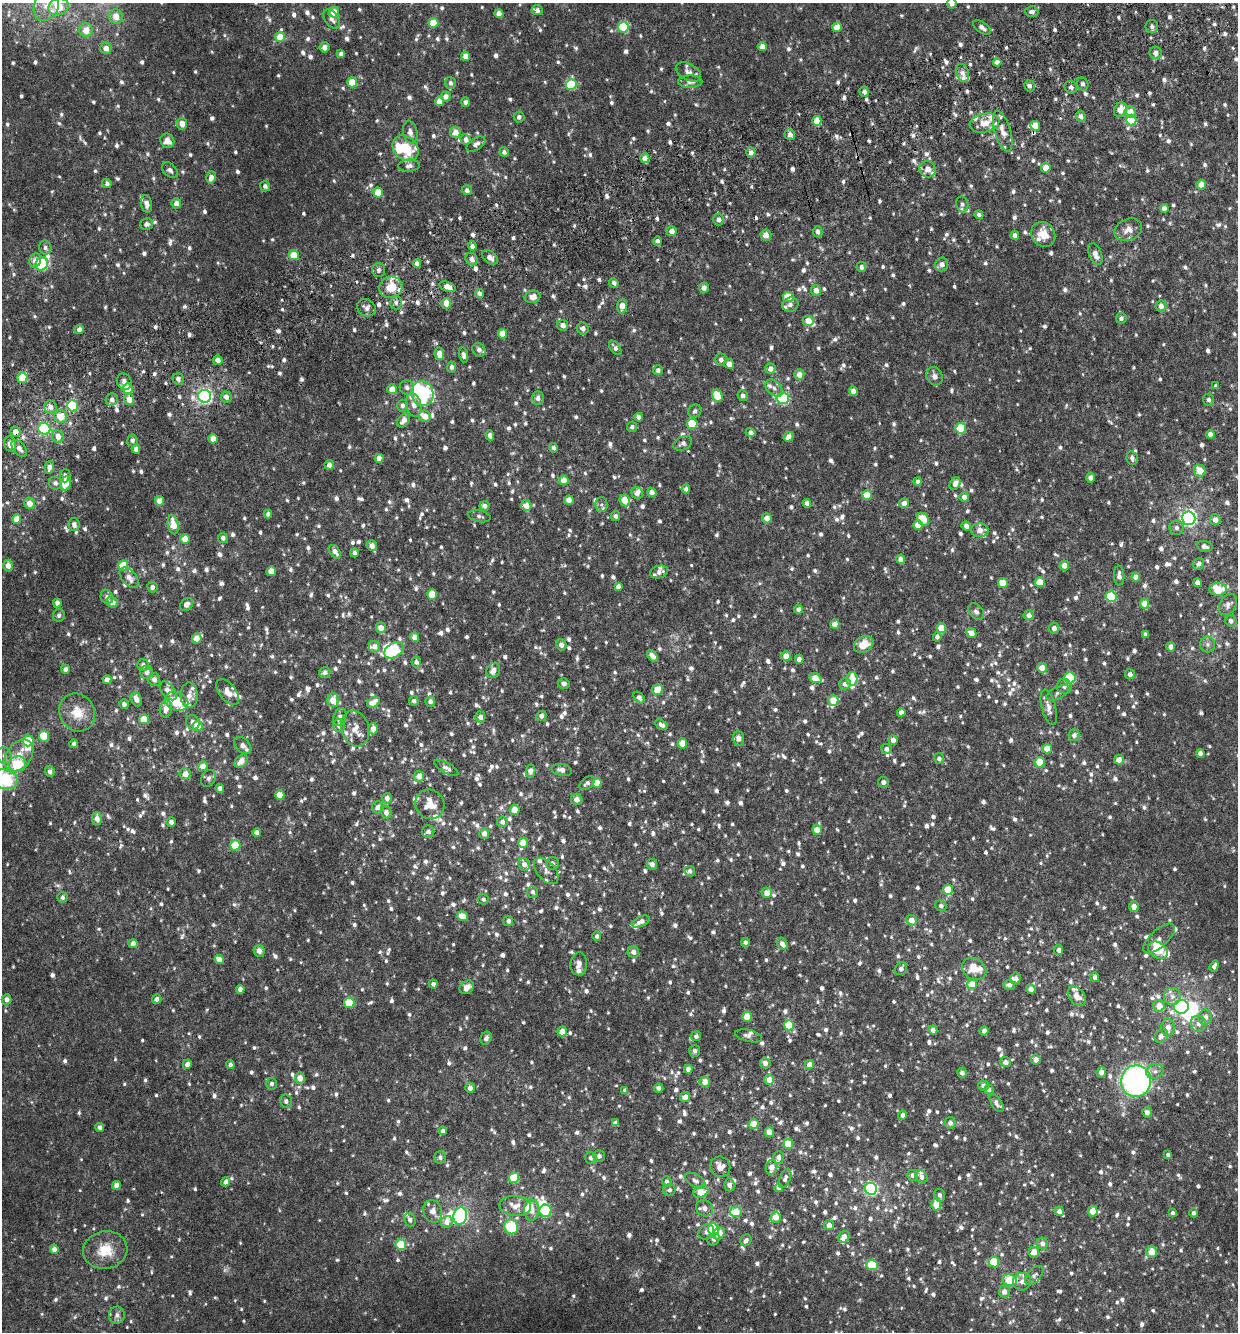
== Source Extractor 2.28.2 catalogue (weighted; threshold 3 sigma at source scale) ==
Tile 10 of 4 x 4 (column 2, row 3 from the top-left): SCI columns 1373-2608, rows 1389-2718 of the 5268 x 5434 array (HDU 1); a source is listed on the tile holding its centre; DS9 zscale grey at full resolution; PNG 1240 x 1334 px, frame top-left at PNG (2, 3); each listed source drawn as its Kron ellipse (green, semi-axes under 4 px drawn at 4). Shown black and unused: <1% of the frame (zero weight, under 3 of 6 exposures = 5% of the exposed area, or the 3 px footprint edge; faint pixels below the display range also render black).
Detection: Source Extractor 2.28.2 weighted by HDU 2 'WHT'; one run over the whole footprint, this tile lists its part. Background 0.00508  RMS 0.0024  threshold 0.00995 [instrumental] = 3 sigma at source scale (4.09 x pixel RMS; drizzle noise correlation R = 1.36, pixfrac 0.8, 0.0396/0.0396 arcsec/px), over >= 5 px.
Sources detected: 1824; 2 too faint to see at this stretch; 8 inside a brighter object's white glare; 3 cosmic-ray / hot-pixel residue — neither listed nor drawn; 67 inside a brighter listed object's ellipse — not listed separately; of the other 1744, all 500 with FLUX_AUTO >= 0.706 (the completeness limit of this list) listed and drawn (1244 fainter detections not listed), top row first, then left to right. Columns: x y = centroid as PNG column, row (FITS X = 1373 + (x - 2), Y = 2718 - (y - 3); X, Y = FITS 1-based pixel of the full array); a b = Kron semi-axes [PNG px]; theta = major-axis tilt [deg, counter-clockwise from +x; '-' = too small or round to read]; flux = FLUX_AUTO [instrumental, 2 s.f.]
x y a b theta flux
952 3 5 5 - 0.9
46 5 16 12 68 3.5
58 7 10 8 22 5.8
537 10 5 5 - 0.99
334 12 5 5 - 3.8
1032 12 6 5 - 0.94
499 14 4 4 - 1.7
116 16 7 7 - 2.5
332 19 11 6 -55 1.2
433 23 5 5 - 6.5
1152 26 6 6 - 0.73
623 27 5 5 - 13
837 27 5 5 - 3
982 28 10 5 -36 1
86 30 7 6 - 3.2
280 37 5 5 - 4.9
324 47 5 5 - 1.3
762 47 4 4 - 1.9
106 48 6 5 - 1.5
1156 53 6 6 - 1.2
341 54 4 4 - 0.96
465 56 4 4 - 1.9
997 62 4 4 - 1.6
688 72 13 8 -28 1.2
963 73 9 6 -70 1.2
352 82 5 5 - 6.4
690 82 12 6 0 1.1
450 83 6 5 - 0.8
1083 84 7 5 -64 0.73
571 85 5 5 - 13
1029 86 6 5 - 0.76
1071 87 6 6 - 0.79
864 92 5 5 - 0.99
446 96 5 5 - 1.4
439 101 5 4 - 2.2
465 102 5 4 - 0.9
1120 110 7 6 - 2.3
1130 112 6 6 - 2.4
1081 116 6 4 -66 0.83
519 117 5 5 - 0.73
1131 120 5 5 - 9.7
817 121 5 4 - 5.1
985 123 15 9 12 2.7
182 124 6 5 - 2.3
1035 126 5 5 - 3.7
1003 131 21 8 -73 2.5
410 132 11 7 -79 1.3
455 132 5 5 - 2
790 134 5 5 - 1.2
466 140 5 5 - 0.98
167 141 7 6 - 1.9
476 144 10 6 32 1
405 148 14 11 -44 9.6
504 152 5 4 - 0.76
751 152 5 4 - 1.3
645 158 5 4 - 2.9
409 166 11 6 4 0.84
1046 168 5 4 - 3.1
928 169 8 7 - 1.7
170 170 10 6 -44 0.81
211 177 6 5 - 1.2
107 183 5 4 - 0.71
1201 185 5 4 - 2
265 186 5 5 - 0.81
467 190 5 5 - 0.84
378 192 5 5 - 4.4
176 203 5 4 - 1.4
146 204 9 5 -79 1.1
962 204 8 6 -82 0.74
1164 208 4 4 - 1.2
979 215 4 4 - 0.84
719 220 6 5 - 1.1
147 224 6 6 - 0.86
1128 230 14 10 24 2
672 231 5 5 - 1.4
818 232 5 4 - 0.92
1043 234 13 11 -51 3.5
766 235 6 5 - 1.8
1015 235 4 4 - 0.88
657 241 4 4 - 0.71
472 246 5 4 - 1
45 247 7 6 - 0.71
1095 254 11 6 -68 1.6
294 255 5 5 - 5.7
490 257 9 6 -40 1.3
472 259 7 5 -53 1.1
35 260 7 6 - 1.7
417 263 4 4 - 1.5
42 264 7 6 - 24
942 264 7 6 - 1.4
861 267 5 5 - 0.82
378 270 7 6 - 0.83
614 283 5 4 - 0.71
391 287 12 10 23 4.6
447 287 8 4 -20 2
704 288 5 5 - 1.2
816 290 5 5 - 1.7
479 293 5 4 - 0.97
533 297 8 6 16 1.7
788 297 5 5 - 5.5
396 303 7 6 - 0.73
446 303 5 5 - 2.1
790 305 8 7 - 0.91
622 306 7 5 85 2
1161 306 5 5 - 1.3
366 308 9 8 - 1.1
1121 318 5 5 - 0.76
808 321 6 5 - 2.5
563 325 5 5 - 1.3
583 328 6 6 - 0.92
79 329 5 4 - 1.6
503 334 5 4 - 4.2
615 348 8 5 -54 0.81
479 350 7 6 - 1.1
439 354 6 4 -83 2.2
464 355 8 4 -80 0.84
721 359 6 5 - 1
218 360 5 4 - 1.3
729 364 5 4 - 1.7
451 367 5 4 - 0.84
770 369 5 5 - 1.5
658 370 5 4 - 0.79
799 375 5 5 - 1.7
934 376 9 8 - 1.1
22 378 5 5 - 12
178 379 6 5 - 0.89
124 382 8 7 - 1.4
1216 386 4 4 - 0.77
407 387 7 7 - 0.87
774 388 10 6 -44 0.99
127 389 5 5 - 6.3
392 389 5 4 - 3.2
853 391 5 4 - 1.5
422 394 13 11 -78 25
205 396 6 6 - 55
717 396 6 5 - 4.9
743 396 5 5 - 0.96
226 397 5 5 - 1.2
538 398 7 6 - 0.89
783 398 6 5 - 18
112 399 6 6 - 0.85
129 399 6 5 - 2.2
1208 400 6 5 - 0.76
414 405 12 7 -77 1.4
72 406 5 5 - 13
402 406 6 5 - 0.84
50 407 6 6 - 1.2
695 411 7 6 - 0.71
60 416 6 6 - 3.5
425 416 6 5 - 2.2
639 417 4 4 - 0.83
404 420 8 5 53 1.4
692 424 5 5 - 7.1
632 427 5 5 - 0.73
961 428 5 5 - 11
44 429 6 6 - 12
15 432 5 5 - 1.8
751 432 5 4 - 0.87
1210 434 4 4 - 1.3
490 435 5 4 - 1.1
58 436 6 6 - 2
789 437 5 4 - 1.6
213 439 4 4 - 2.2
132 440 6 5 - 0.78
683 443 10 6 26 0.87
10 444 8 6 -76 1.6
19 448 10 6 -49 1.3
553 448 4 4 - 0.73
136 449 4 4 - 1.1
379 458 4 4 - 1.7
1132 458 7 5 -76 0.91
329 465 5 4 - 1.1
49 467 6 4 76 1.1
1200 471 6 5 - 3.6
65 476 6 5 - 0.73
1091 477 5 4 - 1.2
564 480 5 4 - 2.7
918 481 4 4 - 0.82
55 483 6 6 - 0.82
65 483 7 5 75 3.3
955 484 7 5 60 1.5
686 489 4 4 - 0.77
652 492 5 4 - 1.4
637 493 6 5 - 1.1
867 495 5 5 - 5.1
964 497 5 5 - 1.1
569 500 4 4 - 2.4
625 500 6 5 - 3.9
160 501 5 4 - 2.6
30 503 6 5 - 2
807 503 4 4 - 0.93
904 503 5 4 - 1.6
601 505 7 6 - 0.74
485 506 5 4 - 0.91
526 506 5 5 - 2.3
268 514 4 4 - 0.84
479 516 11 5 -13 0.71
616 516 5 4 - 0.77
767 518 5 5 - 1.7
1189 518 6 6 - 70
17 519 5 4 - 2.8
923 519 7 5 -48 5.7
1215 520 5 5 - 1.5
74 525 6 5 - 1.2
173 525 10 5 -79 3.7
918 525 5 5 - 2.9
966 526 5 4 - 1
1177 528 7 7 - 0.74
980 530 9 7 -1 1.6
223 538 5 4 - 0.88
185 539 5 4 - 3
372 546 5 5 - 1.7
1205 546 8 5 -17 0.84
335 552 7 4 -56 1.2
354 553 4 4 - 0.77
900 559 5 4 - 1.3
1199 564 6 5 - 0.84
8 566 6 4 88 1.6
123 566 5 5 - 5.5
1064 566 5 5 - 1.5
271 571 5 4 - 3.3
659 572 9 6 16 1
1119 576 10 5 -89 1.1
1136 577 4 4 - 2.2
129 578 12 7 -49 1.7
1040 582 5 5 - 3.3
1003 583 5 5 - 4.7
1198 583 4 4 - 1.5
618 586 4 4 - 0.87
152 587 5 5 - 0.89
1218 589 9 6 4 6.7
432 594 5 5 - 5.3
107 597 7 6 - 1
1111 597 5 5 - 13
112 602 6 5 - 1.4
57 603 4 4 - 0.88
1144 604 5 4 - 2.7
186 605 7 5 42 1.3
1228 605 11 8 58 1.1
799 609 4 4 - 1
976 612 9 6 -50 0.81
59 615 6 6 - 0.76
1029 615 5 5 - 1.1
1231 621 6 5 - 0.95
835 624 5 4 - 2.3
381 628 5 5 - 1.8
941 628 5 4 - 3.5
1054 628 5 5 - 1.1
971 633 5 4 - 1.5
1146 634 4 4 - 0.82
415 637 4 4 - 1.9
937 637 5 4 - 0.85
197 639 5 4 - 2
864 644 10 8 29 3.1
1207 644 8 7 - 0.76
561 645 5 5 - 1.1
375 647 5 5 - 1.4
1171 647 4 4 - 1.8
394 650 11 7 32 12
652 656 7 4 -52 1.6
786 656 5 5 - 1.9
799 659 4 4 - 1
416 662 5 5 - 0.77
143 665 6 5 - 0.81
1042 668 5 4 - 2.4
65 669 4 4 - 0.97
493 670 8 6 62 1.5
147 672 6 6 - 1.1
325 672 5 5 - 0.89
1130 674 5 5 - 1
815 678 6 4 -21 3.7
1070 678 5 5 - 15
107 679 4 4 - 1.1
154 679 6 6 - 1.1
852 679 7 6 - 3.2
564 684 6 5 - 0.9
845 684 6 5 - 1.3
1064 686 7 7 - 0.84
657 690 5 5 - 3.8
168 691 11 6 -49 1.5
228 692 15 8 -52 2.3
1058 693 12 6 26 0.74
189 695 12 8 -89 1.9
639 697 6 4 -48 0.93
136 699 7 5 -69 1.5
333 700 7 5 -90 3.4
833 700 5 5 - 3.3
177 701 12 9 -23 6.3
414 701 5 5 - 0.74
373 702 7 5 31 2.5
430 702 5 4 - 0.81
124 704 4 4 - 0.81
1049 707 18 7 -75 1.4
166 709 9 6 79 1.9
77 712 19 17 -59 4.1
901 712 4 4 - 1.4
541 716 5 5 - 0.91
340 717 9 6 68 1
480 717 5 5 - 1.3
144 719 5 5 - 4
193 722 7 6 - 1
339 725 6 6 - 1.3
662 725 7 4 -32 0.99
197 726 5 5 - 4.4
355 729 18 13 -74 2.9
373 729 5 5 - 1.6
1074 735 6 5 - 0.9
44 736 5 5 - 7.7
738 738 7 5 -88 1.3
893 740 5 4 - 1.4
28 741 5 5 - 6.8
682 743 5 4 - 3.6
74 744 4 4 - 0.73
243 746 10 6 -44 1.1
886 749 5 5 - 0.93
1047 749 4 4 - 3.8
1200 753 4 4 - 1.2
19 755 17 12 54 4.1
4 756 8 7 - 0.9
939 759 5 5 - 0.74
1119 760 5 5 - 1.7
241 761 7 5 46 2
1040 762 5 5 - 4.5
17 764 8 8 - 7.1
203 766 5 5 - 1.7
446 768 13 5 -29 0.85
562 770 10 6 -11 1.2
50 771 6 5 - 0.85
531 771 6 5 - 1.9
185 774 6 5 - 2.1
419 776 5 5 - 1.9
208 778 9 6 59 0.84
5 779 13 9 -13 16
883 782 5 5 - 0.95
587 783 9 5 40 0.88
597 783 5 4 - 3.3
220 788 4 4 - 1
280 795 5 4 - 4
387 798 5 4 - 1.2
577 799 6 5 - 1.4
430 804 15 14 - 3.5
378 807 6 5 - 1.3
515 810 5 5 - 4.3
386 812 6 5 - 1
97 819 6 5 - 1.4
171 822 5 5 - 0.83
502 822 5 5 - 0.93
817 830 5 5 - 2.5
257 832 4 4 - 1.1
428 832 6 6 - 0.92
484 833 5 5 - 1.3
523 843 5 5 - 3
235 845 5 5 - 8.4
552 863 6 6 - 0.8
524 864 7 5 -69 1.2
652 864 5 5 - 1
546 871 15 9 -48 1.3
690 871 5 5 - 0.71
948 890 5 5 - 5.2
533 892 6 5 - 0.8
767 893 5 5 - 2.3
62 897 5 5 - 0.76
483 899 5 5 - 0.71
941 906 6 5 - 0.78
1134 906 5 4 - 1.4
462 916 5 4 - 2.5
911 920 5 5 - 2
508 921 5 5 - 0.82
641 921 10 5 23 1.4
597 936 4 4 - 0.73
1159 938 20 8 43 1.3
745 942 4 4 - 0.78
133 944 4 4 - 1.5
782 944 6 5 - 1.4
1059 950 5 4 - 1
1158 950 10 7 -36 7.4
259 951 6 5 - 1.4
633 952 6 5 - 1.2
219 960 5 4 - 2.2
579 964 11 8 83 1.3
1214 966 6 4 70 1
901 969 6 5 - 0.82
974 969 13 10 -33 4
1095 977 5 4 - 0.98
1016 978 6 5 - 0.95
433 984 4 4 - 0.72
972 984 5 5 - 3.8
1009 985 5 5 - 0.98
467 987 8 6 40 1.6
240 989 4 4 - 1.3
1031 989 5 4 - 1.2
1077 996 11 7 -50 2.3
1172 996 8 8 - 1.3
6 999 5 5 - 0.97
157 999 5 4 - 0.97
349 1003 5 5 - 7
1159 1006 6 5 - 2.2
1181 1007 7 7 - 44
747 1017 5 4 - 4.1
1205 1017 7 7 - 1.4
1198 1024 8 7 - 1.2
789 1025 5 5 - 8.6
1168 1027 9 6 90 1.8
933 1030 4 4 - 1.3
984 1031 5 4 - 1
562 1032 5 4 - 2.4
696 1036 5 5 - 0.73
749 1036 14 6 -13 0.84
1161 1036 7 6 - 1.3
486 1038 6 5 - 0.82
695 1051 6 5 - 0.81
1036 1060 5 5 - 1.4
1006 1062 5 5 - 1.3
765 1063 5 5 - 1
187 1064 5 4 - 1.3
230 1065 4 4 - 0.88
809 1065 4 4 - 1.5
688 1069 4 4 - 1.3
1155 1071 9 7 22 0.99
1101 1072 5 4 - 1.2
962 1073 5 4 - 0.84
300 1078 5 5 - 1.8
769 1080 5 5 - 2.1
1136 1081 16 15 - 46
705 1082 5 5 - 2.1
271 1084 6 5 - 0.8
983 1086 5 5 - 1.1
470 1088 5 4 - 1.4
658 1088 5 4 - 0.84
625 1090 4 4 - 0.79
989 1090 5 4 - 0.91
685 1097 5 5 - 1.5
286 1101 7 6 - 0.73
997 1103 10 5 -54 0.91
1147 1112 5 4 - 0.99
902 1115 4 4 - 1
615 1123 4 4 - 1.2
950 1123 6 5 - 0.88
754 1124 5 4 - 3.7
100 1127 4 4 - 0.88
443 1131 4 4 - 1.2
769 1132 4 4 - 2.8
788 1144 5 5 - 5.9
1168 1155 4 4 - 0.75
599 1156 6 6 - 0.8
440 1157 6 6 - 0.71
779 1157 6 5 - 1
591 1158 6 6 - 0.76
720 1167 10 10 - 2
771 1167 7 5 77 1.7
913 1175 5 5 - 0.87
921 1177 7 5 -55 1.2
514 1178 5 5 - 6.4
785 1178 10 5 67 0.84
695 1181 11 6 -31 0.97
226 1182 5 4 - 1.2
667 1182 5 5 - 0.84
116 1185 4 4 - 2
729 1185 6 5 - 0.94
779 1188 4 3 - 0.71
871 1189 6 6 - 36
669 1190 6 6 - 0.71
701 1192 8 6 19 4
940 1195 6 5 - 0.74
936 1204 6 5 - 3.5
515 1206 16 10 -5 2.3
705 1208 9 8 - 1.2
531 1210 10 7 89 2.3
433 1211 11 9 -73 1.6
546 1211 6 6 - 9.5
1059 1211 5 4 - 1
1093 1211 5 5 - 2.9
736 1212 6 5 - 4.2
1173 1213 4 4 - 0.9
1194 1213 4 4 - 0.75
460 1216 8 6 80 41
776 1217 5 5 - 2.2
410 1220 7 5 -67 0.77
447 1222 6 5 - 1.4
829 1225 5 5 - 1.4
511 1227 7 6 - 8.3
713 1229 6 5 - 9.9
706 1232 8 7 - 1.1
719 1233 7 5 49 1.7
844 1237 6 5 - 1.5
714 1239 7 5 48 0.84
746 1240 6 5 - 0.75
1042 1243 6 5 - 1.3
401 1245 5 5 - 7.8
54 1249 4 4 - 1.2
105 1250 22 19 10 5.5
1034 1252 5 5 - 2.3
1152 1252 6 5 - 2.9
994 1262 5 5 - 7.6
872 1265 5 5 - 10
1034 1275 11 6 46 0.85
1010 1280 7 5 -10 7
1022 1282 9 8 - 1.1
1004 1292 6 5 - 1.4
117 1315 8 8 - 0.99
Overlapping masked pixels (flux is a lower limit): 1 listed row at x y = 15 432
Isophote crosses this tile's border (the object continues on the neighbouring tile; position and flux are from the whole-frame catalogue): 4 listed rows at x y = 952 3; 46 5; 58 7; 5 779